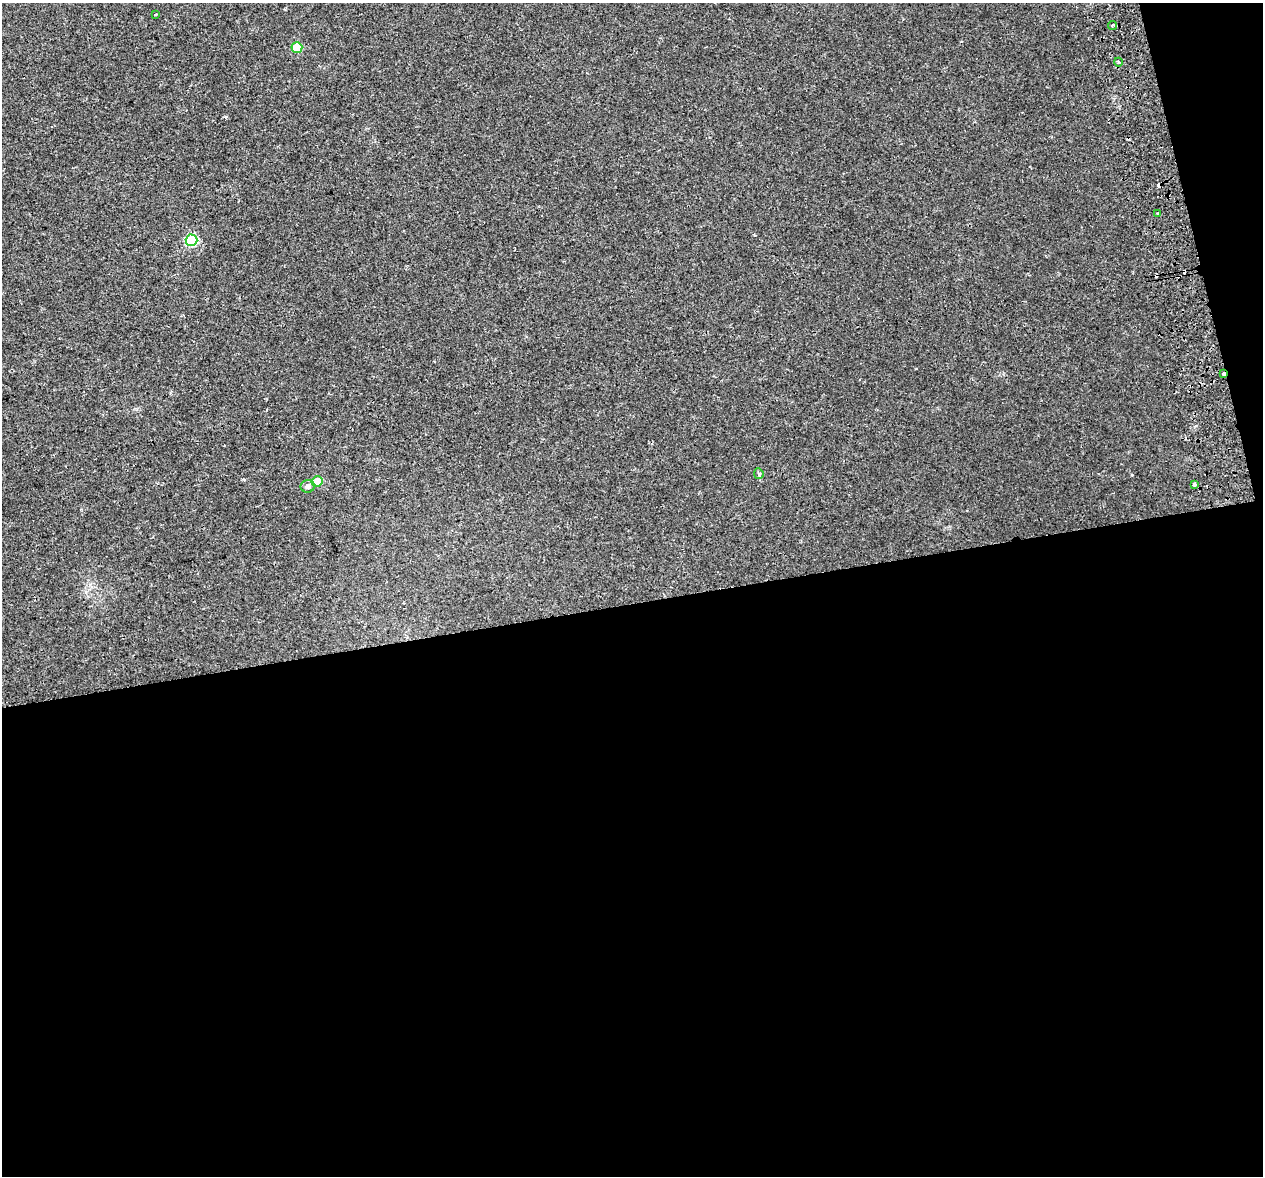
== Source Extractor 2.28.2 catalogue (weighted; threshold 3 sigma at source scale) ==
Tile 16 of 4 x 4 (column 4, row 4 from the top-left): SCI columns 3840-5100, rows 105-1278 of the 5157 x 4856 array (HDU 1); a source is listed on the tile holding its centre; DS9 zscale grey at full resolution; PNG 1265 x 1178 px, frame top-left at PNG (2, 3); each listed source drawn as its Kron ellipse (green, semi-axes under 4 px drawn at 4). Shown black and unused: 51% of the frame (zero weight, under 2 of 3 exposures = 3% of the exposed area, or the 3 px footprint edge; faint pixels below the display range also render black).
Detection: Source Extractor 2.28.2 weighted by HDU 2 'WHT'; one run over the whole footprint, this tile lists its part. Background 0.00668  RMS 0.0029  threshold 0.0129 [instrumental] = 3 sigma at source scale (4.5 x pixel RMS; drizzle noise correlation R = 1.50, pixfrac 1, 0.0396/0.0396 arcsec/px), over >= 5 px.
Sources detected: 15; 4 cosmic-ray / hot-pixel residue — neither listed nor drawn; the other 11 listed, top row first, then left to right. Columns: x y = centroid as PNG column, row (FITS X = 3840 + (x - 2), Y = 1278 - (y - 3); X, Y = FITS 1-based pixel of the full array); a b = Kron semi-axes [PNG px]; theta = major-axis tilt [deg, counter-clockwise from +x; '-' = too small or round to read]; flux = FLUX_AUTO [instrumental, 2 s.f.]
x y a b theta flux
155 14 3 2 - 0.39
1113 25 5 3 - 0.59
297 47 5 5 - 8.8
1118 62 4 3 - 0.33
1158 214 3 3 - 0.93
191 240 6 5 - 24
1223 374 4 3 - 3
759 474 5 4 - 0.91
317 481 5 5 - 7.2
1195 484 4 3 - 2.5
308 486 7 6 - 1.1
Overlapping masked pixels (flux is a lower limit): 1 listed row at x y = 1223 374